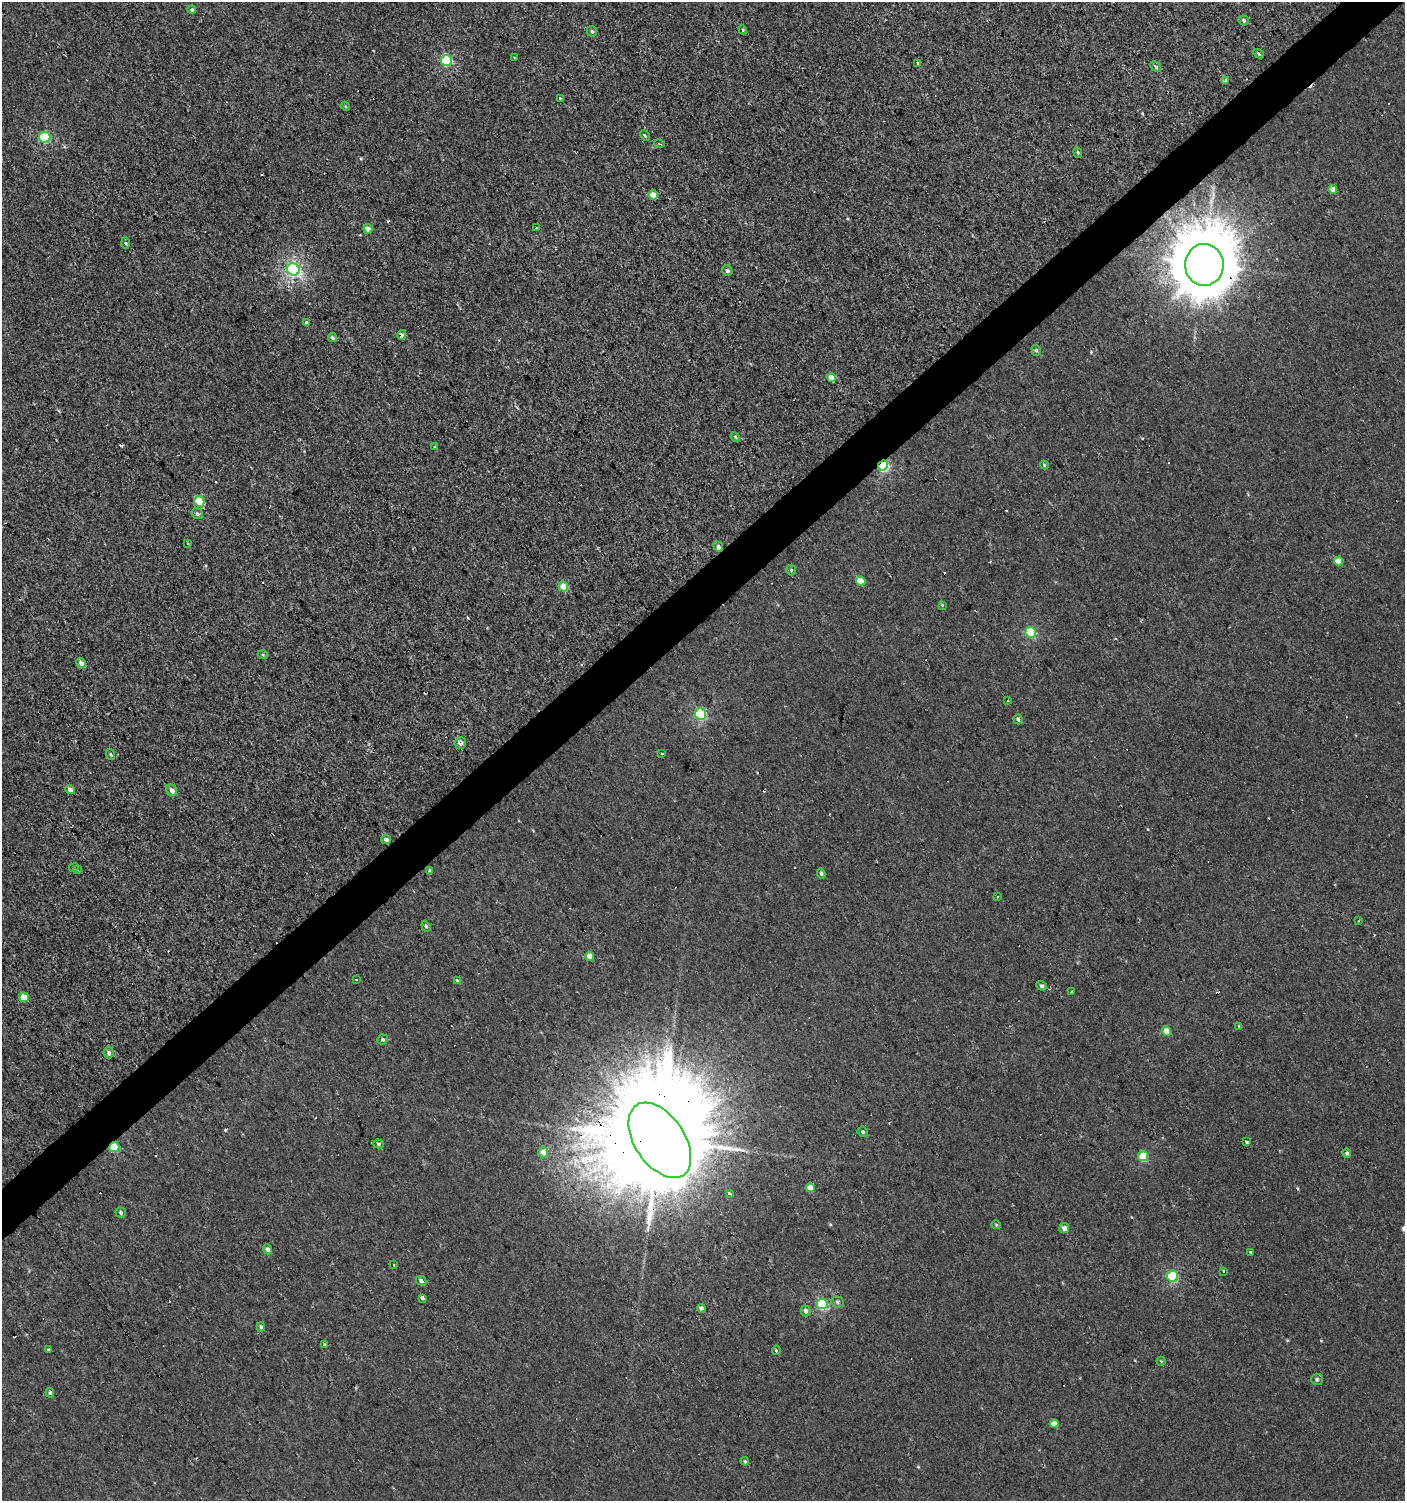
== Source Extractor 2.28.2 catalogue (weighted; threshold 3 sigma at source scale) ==
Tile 10 of 4 x 4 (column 2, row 3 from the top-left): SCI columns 1604-3006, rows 1499-2997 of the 5950 x 5995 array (HDU 1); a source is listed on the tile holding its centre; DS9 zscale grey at full resolution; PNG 1407 x 1503 px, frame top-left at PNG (2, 2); each listed source drawn as its Kron ellipse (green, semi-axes under 4 px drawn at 4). Shown black and unused: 4% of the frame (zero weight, under 2 of 3 exposures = <1% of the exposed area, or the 3 px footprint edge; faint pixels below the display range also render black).
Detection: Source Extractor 2.28.2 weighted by HDU 2 'WHT'; one run over the whole footprint, this tile lists its part. Background 0.0013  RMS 0.0039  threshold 0.0174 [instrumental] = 3 sigma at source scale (4.5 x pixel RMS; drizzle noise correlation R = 1.50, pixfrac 1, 0.0396/0.0396 arcsec/px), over >= 5 px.
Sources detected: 123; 18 cosmic-ray / hot-pixel residue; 1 long thin detection or spike segment (spike, bleed or trail) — neither listed nor drawn; the other 104 listed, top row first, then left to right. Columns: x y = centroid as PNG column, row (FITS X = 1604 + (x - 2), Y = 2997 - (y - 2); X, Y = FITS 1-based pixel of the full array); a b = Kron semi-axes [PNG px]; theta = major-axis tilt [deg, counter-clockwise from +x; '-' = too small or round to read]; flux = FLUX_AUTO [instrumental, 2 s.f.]
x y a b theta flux
192 9 4 4 - 0.53
1243 20 5 5 - 0.87
743 30 4 3 - 0.4
592 31 5 5 - 0.68
1259 54 6 3 -32 0.46
514 58 3 2 - 0.61
446 60 5 5 - 30
918 64 4 3 - 0.63
1156 67 6 4 -47 0.85
1226 81 4 4 - 1.3
560 99 4 3 - 5.2
345 106 4 3 - 0.34
645 136 6 4 -61 0.55
45 137 5 5 - 26
659 144 5 2 - 0.41
1078 152 5 4 - 0.51
1333 189 4 4 - 2
653 195 4 4 - 4.4
537 228 3 3 - 1.3
368 229 4 4 - 2.7
126 243 6 4 -88 0.44
1204 265 21 19 89 3900
293 270 6 6 - 68
727 271 5 5 - 0.85
306 323 4 3 - 0.98
402 335 5 4 - 1.9
332 337 4 4 - 1.1
1036 350 5 4 - 0.7
831 378 4 4 - 5
735 437 5 4 - 0.41
435 447 4 3 - 0.36
1044 465 4 3 - 0.46
883 466 5 4 - 34
199 501 5 5 - 13
197 514 6 5 - 0.8
188 543 3 2 - 0.63
718 547 5 4 - 1.4
1339 561 4 4 - 4.5
791 570 5 5 - 0.48
861 581 5 4 - 5.6
563 586 5 4 - 6.1
942 605 4 4 - 0.38
1031 632 5 5 - 25
263 655 5 3 - 0.37
81 663 5 4 - 2
1008 700 2 2 - 0.59
700 714 6 5 - 28
1018 719 5 4 - 0.58
460 743 6 6 - 1.3
110 754 5 3 - 0.42
661 754 3 3 - 2.1
70 790 5 4 - 1.6
171 790 6 5 - 2.1
386 839 5 4 - 1
74 868 5 3 - 0.46
77 869 3 2 - 0.34
430 871 3 3 - 2.4
821 873 5 4 - 0.74
998 897 3 2 - 0.4
1359 921 3 2 - 0.47
426 926 5 4 - 0.78
590 956 4 4 - 2.8
356 979 3 3 - 0.68
457 980 4 3 - 0.51
1042 986 5 4 - 0.87
1072 992 3 3 - 0.49
24 997 5 5 - 4.8
1239 1026 4 3 - 0.36
1166 1031 4 4 - 3.6
383 1039 5 5 - 0.7
109 1053 6 5 - 1.1
863 1132 5 4 - 0.73
660 1140 42 25 -56 21000
1247 1142 3 3 - 1.3
379 1144 5 4 - 0.57
114 1147 5 5 - 7.8
543 1152 5 5 - 2.5
1347 1153 5 4 - 0.75
1143 1156 5 5 - 13
810 1188 4 4 - 3.7
729 1193 3 3 - 2
121 1212 5 5 - 0.94
996 1225 4 4 - 0.4
1064 1228 5 5 - 1.8
268 1249 5 4 - 1.2
1250 1252 4 3 - 0.32
394 1265 3 2 - 0.44
1223 1271 3 3 - 4
1172 1276 5 5 - 26
421 1281 5 4 - 1.1
423 1298 4 3 - 2.5
837 1302 6 5 - 0.86
822 1304 5 5 - 28
701 1308 4 4 - 1.4
806 1311 5 4 - 1.3
261 1327 4 3 - 0.55
325 1345 3 3 - 2.2
49 1349 3 3 - 1.9
776 1350 4 3 - 0.41
1161 1361 4 4 - 0.36
1317 1379 6 5 - 0.98
50 1393 5 4 - 0.6
1054 1424 4 4 - 3.4
745 1461 4 3 - 0.43
Overlapping masked pixels (flux is a lower limit): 6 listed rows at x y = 1204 265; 402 335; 883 466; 460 743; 660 1140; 114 1147